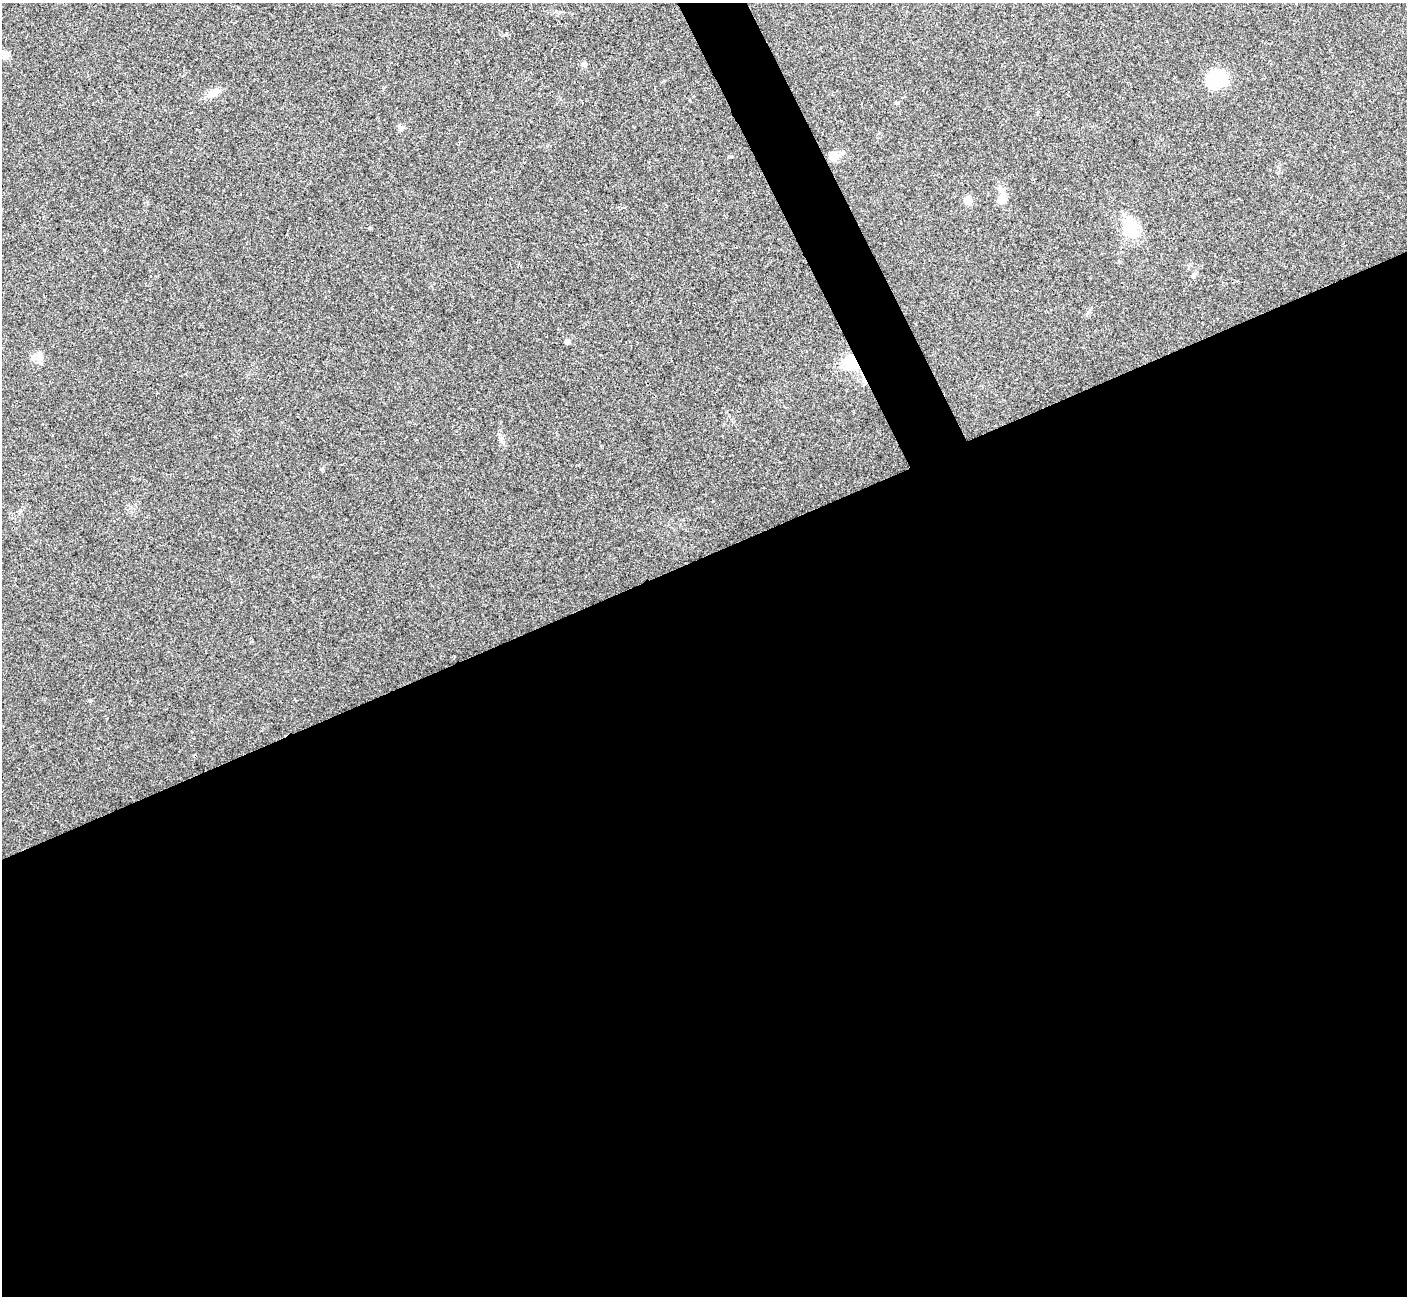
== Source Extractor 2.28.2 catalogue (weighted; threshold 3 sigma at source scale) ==
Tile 15 of 4 x 4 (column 3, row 4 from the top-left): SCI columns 2814-4218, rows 156-1449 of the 5629 x 5617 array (HDU 1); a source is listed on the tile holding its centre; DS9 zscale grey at full resolution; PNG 1409 x 1298 px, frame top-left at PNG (2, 3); no overlay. Shown black and unused: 59% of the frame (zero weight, under 3 of 4 exposures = <1% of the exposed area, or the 3 px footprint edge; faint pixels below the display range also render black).
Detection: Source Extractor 2.28.2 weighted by HDU 2 'WHT'; one run over the whole footprint, this tile lists its part. Background 0.0221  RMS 0.0053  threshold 0.0239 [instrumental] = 3 sigma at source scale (4.5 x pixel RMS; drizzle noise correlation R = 1.50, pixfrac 1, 0.05/0.05 arcsec/px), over >= 5 px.
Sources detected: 14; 1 inside a brighter listed object's ellipse — not listed separately; the other 13 listed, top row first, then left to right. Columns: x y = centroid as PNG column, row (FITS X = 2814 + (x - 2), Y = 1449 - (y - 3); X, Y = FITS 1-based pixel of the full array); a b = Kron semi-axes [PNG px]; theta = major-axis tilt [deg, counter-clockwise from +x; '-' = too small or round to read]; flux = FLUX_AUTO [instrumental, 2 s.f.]
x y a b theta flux
4 54 12 7 -57 2.4
584 64 7 4 -45 0.95
1216 79 24 19 38 17
212 94 13 8 26 3.5
400 127 8 6 -43 1.5
836 156 11 8 5 3.1
1002 199 11 9 34 4.6
968 200 11 9 -46 3.3
1131 228 25 17 -64 14
104 250 4 3 - 0.4
567 342 5 5 - 1.7
39 358 11 6 0 2.6
852 363 16 13 -21 16
Overlapping masked pixels (flux is a lower limit): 1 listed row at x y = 852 363
Unlisted compact peaks at least as high as the median listed source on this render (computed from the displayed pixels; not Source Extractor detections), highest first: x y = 322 469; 369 228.